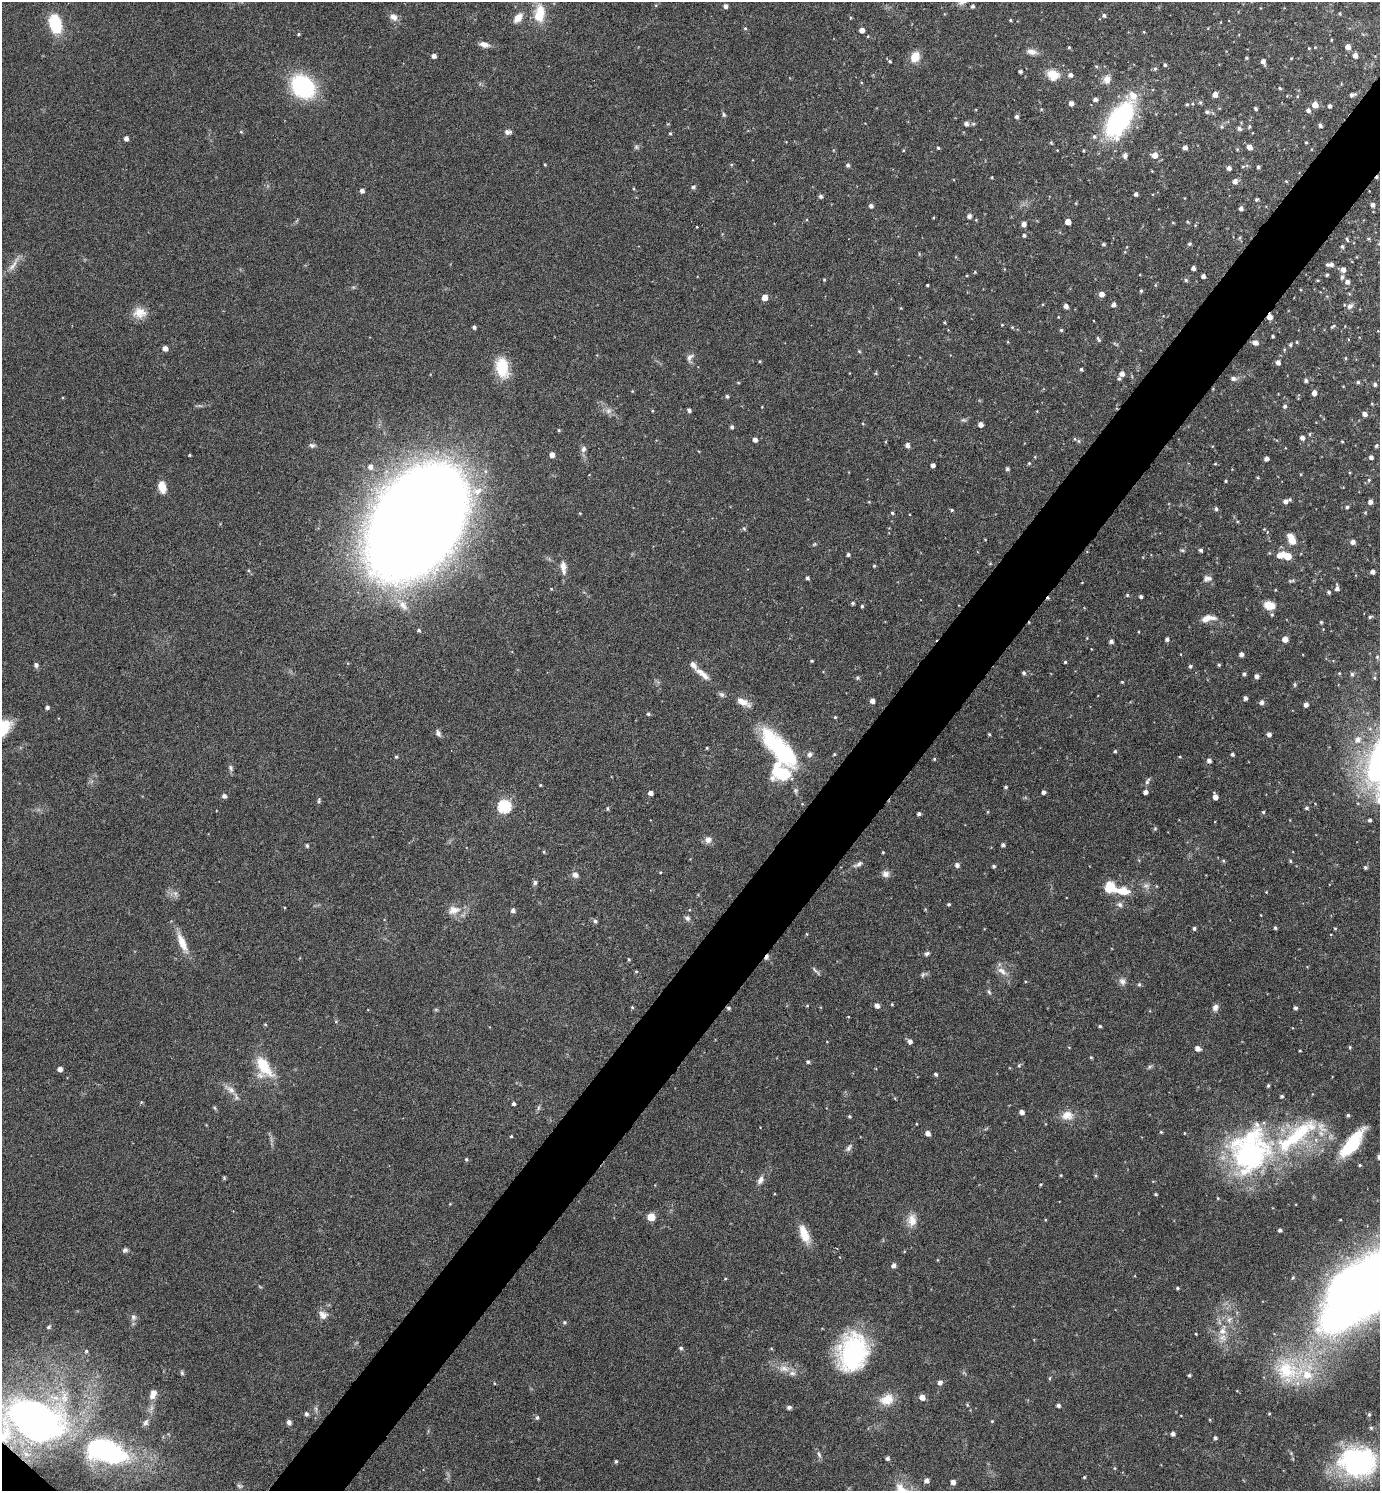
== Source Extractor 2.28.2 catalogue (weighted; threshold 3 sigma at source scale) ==
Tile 10 of 4 x 4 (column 2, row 3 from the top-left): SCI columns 1534-2911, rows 1494-2982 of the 5964 x 5961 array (HDU 1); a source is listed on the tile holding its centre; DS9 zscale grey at full resolution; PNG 1382 x 1493 px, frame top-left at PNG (2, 2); no overlay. Shown black and unused: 5% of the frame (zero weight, under 4 of 8 exposures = <1% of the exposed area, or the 3 px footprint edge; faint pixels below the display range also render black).
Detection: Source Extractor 2.28.2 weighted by HDU 2 'WHT'; one run over the whole footprint, this tile lists its part. Background 0.119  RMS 0.0051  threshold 0.0209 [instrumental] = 3 sigma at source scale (4.09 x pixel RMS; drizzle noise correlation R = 1.36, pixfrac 0.8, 0.05/0.05 arcsec/px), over >= 5 px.
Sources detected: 432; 2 too faint to see at this stretch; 3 cosmic-ray / hot-pixel residue — not listed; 14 inside a brighter listed object's ellipse — not listed separately; the other 413 listed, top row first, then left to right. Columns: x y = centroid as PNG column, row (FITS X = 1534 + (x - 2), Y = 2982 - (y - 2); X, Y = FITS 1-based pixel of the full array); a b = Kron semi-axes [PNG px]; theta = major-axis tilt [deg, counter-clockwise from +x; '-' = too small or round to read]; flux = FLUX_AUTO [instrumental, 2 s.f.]
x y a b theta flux
725 6 4 4 - 1.7
972 6 4 4 - 1
540 13 23 13 84 12
1104 15 4 4 - 1.1
394 17 10 8 -30 2.8
518 18 11 7 51 5
850 18 4 3 - 0.45
1010 20 4 3 - 0.52
55 24 18 11 -77 21
745 28 4 4 - 0.59
862 30 4 4 - 3
298 34 4 4 - 0.55
868 36 4 3 - 0.37
1331 40 3 3 - 0.39
484 44 12 7 -12 2.7
1069 47 4 3 - 0.56
1348 47 4 4 - 3.2
1309 48 4 3 - 0.36
1032 52 14 7 -10 2.8
1355 55 5 4 - 2.4
434 56 4 4 - 2
915 57 10 8 65 7.5
1247 58 4 3 - 0.53
1291 58 4 3 - 0.37
890 61 5 4 - 0.61
1263 61 5 4 - 2
1165 65 4 4 - 0.85
1155 69 6 4 65 0.82
1020 71 3 3 - 1.1
1053 75 14 12 -32 7.8
1070 75 6 5 - 1.6
1107 79 11 9 76 3.4
303 87 18 14 -46 65
1280 88 5 4 - 0.58
1215 95 4 4 - 2.9
1352 95 7 4 20 1.5
1095 100 5 4 - 1.7
1200 102 5 5 - 0.63
1071 103 5 4 - 2.4
1187 104 4 3 - 0.56
1193 104 4 3 - 0.44
1315 105 5 5 - 4.9
1330 106 4 4 - 1.2
1255 108 4 3 - 0.88
1041 109 5 3 - 0.43
1308 110 5 4 - 1.6
1207 112 6 5 - 1.1
724 115 7 5 -86 0.81
1017 116 4 4 - 1.2
1119 119 34 17 60 86
966 124 5 5 - 1.7
973 124 6 5 - 0.75
1320 126 4 4 - 1.1
1249 127 5 4 - 0.67
1239 129 7 6 - 1.1
241 132 5 3 - 0.48
508 132 9 6 -3 1.6
670 133 4 3 - 0.57
1094 137 6 6 - 1.1
126 138 4 4 - 2
1306 142 3 3 - 0.46
1051 143 5 4 - 0.56
636 147 6 6 - 0.95
1249 147 5 4 - 3.2
938 148 4 3 - 0.58
1185 148 4 4 - 2
1125 155 7 5 86 1.8
1155 155 6 5 - 3.9
545 165 4 3 - 0.48
848 165 4 4 - 1.2
1243 166 5 4 - 0.49
1258 167 4 3 - 0.95
1229 168 4 4 - 1.8
992 177 3 3 - 0.46
1235 181 5 5 - 2.3
1286 181 4 3 - 0.42
693 187 5 4 - 1.1
362 191 5 4 - 1.9
1136 194 4 3 - 1.4
820 196 4 4 - 1.3
1256 200 4 3 - 0.66
1373 205 5 4 - 1.6
871 206 5 4 - 1.5
1241 208 4 4 - 1.7
969 216 5 4 - 1.7
1068 222 4 4 - 4
1173 222 5 3 - 0.37
1187 222 5 4 - 0.51
1024 224 4 4 - 2.7
696 227 3 2 - 0.63
1024 235 4 4 - 0.91
1239 238 5 5 - 0.65
1347 239 6 3 -63 0.57
1368 239 5 3 - 0.45
1103 244 3 3 - 0.73
1189 244 5 5 - 0.78
1342 246 4 4 - 0.93
13 265 26 5 55 3.6
1331 265 4 4 - 1.5
1193 268 4 4 - 1.7
1343 269 5 5 - 2.2
975 272 4 4 - 0.44
1327 275 4 3 - 0.59
1203 276 4 4 - 1.7
1342 277 6 5 - 1.2
824 280 4 4 - 0.47
1186 280 5 4 - 0.84
1347 282 5 5 - 1.9
927 285 3 3 - 0.51
1155 285 5 3 - 0.46
1141 291 4 3 - 0.69
1101 294 5 4 - 2.9
764 298 5 4 - 4.5
1113 304 4 4 - 1.9
1066 306 4 4 - 2.1
1350 306 9 7 25 1.7
140 313 17 14 -7 6.1
1270 317 5 5 - 3.3
1333 326 7 3 26 0.64
474 327 4 4 - 1.2
1012 327 4 4 - 0.52
1061 330 4 4 - 0.67
1273 336 3 3 - 0.65
1098 339 7 3 -61 0.8
1297 342 4 4 - 0.45
1255 343 7 5 -17 2.1
1290 345 5 4 - 0.81
165 348 5 4 - 2.8
690 358 14 8 72 2.2
1345 358 5 3 - 0.48
1278 362 5 4 - 2.2
502 368 25 15 -79 14
1081 369 4 3 - 0.79
876 373 6 3 72 0.51
1122 374 5 5 - 2.4
1119 378 5 4 - 0.81
1233 378 7 5 -12 1.6
1306 381 4 4 - 1.1
1358 382 4 4 - 0.84
1375 384 5 4 - 1.2
632 391 4 3 - 0.38
1314 393 4 4 - 2.9
727 396 4 4 - 0.89
1285 406 5 4 - 1.1
689 410 4 4 - 1.4
652 411 4 3 - 0.38
1364 414 5 4 - 2.2
963 420 8 3 -5 0.77
980 425 4 4 - 2.6
732 427 4 4 - 1.1
559 430 4 4 - 0.53
1310 434 5 3 - 0.47
1302 438 5 5 - 1.9
1075 439 5 3 - 0.49
755 440 4 4 - 2.2
1079 441 6 4 -89 0.6
1342 442 3 2 - 0.5
312 445 8 6 -4 1.4
907 445 5 5 - 2
1376 446 5 4 - 0.66
584 449 8 6 65 1.8
190 455 3 3 - 0.45
552 455 4 4 - 3.3
1035 457 4 3 - 0.36
1371 457 4 4 - 1.6
1266 459 4 4 - 2
1029 463 4 4 - 0.5
1215 464 5 3 - 0.43
933 465 4 4 - 1.8
370 467 6 6 - 2.2
1007 469 4 4 - 1
1232 469 3 3 - 0.29
1301 474 4 3 - 0.4
1258 478 4 3 - 0.53
1369 480 4 4 - 0.56
1226 481 3 3 - 0.54
162 487 12 7 -76 6.1
477 491 16 11 14 6.1
1285 501 5 4 - 2.1
1370 502 5 4 - 2.1
1347 507 4 4 - 0.88
1216 509 4 4 - 1.1
952 510 4 3 - 0.6
892 513 4 3 - 0.64
1237 521 5 3 - 0.47
417 522 74 47 55 2300
744 528 6 4 -3 0.63
985 539 4 3 - 0.32
1291 539 12 7 -64 5.4
1353 542 5 5 - 2
814 544 6 4 44 0.61
1182 550 6 5 - 0.69
1201 550 4 3 - 1.3
848 555 4 3 - 1
1279 555 6 6 - 3
1287 556 7 5 -36 9.8
990 563 5 3 - 0.4
874 566 4 3 - 0.58
563 567 18 7 -83 3.8
1372 572 4 4 - 1.9
807 578 4 3 - 1.1
1207 579 11 7 6 2
1291 581 10 3 6 0.77
1082 582 4 2 - 0.26
1337 589 6 4 -89 1.8
1329 592 4 4 - 0.89
1127 595 4 4 - 0.59
1141 597 3 3 - 1.1
853 603 4 4 - 0.88
403 605 18 10 -56 5.7
1268 605 10 7 -53 6.2
862 606 4 4 - 0.69
1272 615 5 5 - 0.83
1370 617 5 4 - 0.84
1208 618 18 7 10 4.6
1321 622 4 3 - 0.62
419 630 5 4 - 0.75
1167 639 4 4 - 1.4
1285 639 4 4 - 5
1111 641 4 4 - 1.5
1241 654 4 4 - 2
1377 657 5 5 - 0.81
812 661 4 3 - 0.56
1065 662 3 3 - 0.64
36 665 6 5 - 1.3
1219 665 4 3 - 0.66
1190 666 5 4 - 0.85
1024 673 5 4 - 0.95
1339 673 3 3 - 0.39
702 674 24 7 -40 4.5
1244 674 4 4 - 1
1352 674 5 5 - 0.92
1257 676 5 4 - 1.8
857 678 5 4 - 0.68
1375 678 5 5 - 0.61
1122 682 4 3 - 0.43
1295 685 6 4 -89 0.62
722 695 8 6 -43 1.2
1245 698 4 4 - 1.3
872 701 4 4 - 2.4
1261 702 5 5 - 1.8
1306 705 4 4 - 2.2
47 707 4 4 - 1.2
648 714 4 4 - 0.84
835 717 4 4 - 0.5
3 726 20 13 -62 10
438 733 8 6 -62 1.6
989 734 4 3 - 0.54
1269 734 4 4 - 1.8
1358 739 9 7 47 3.1
707 748 4 3 - 0.44
779 748 60 21 -49 45
1115 751 3 3 - 0.75
834 754 4 4 - 0.48
1232 754 3 3 - 1
396 757 4 4 - 0.68
1180 757 4 3 - 0.4
934 759 4 4 - 0.49
1209 760 4 4 - 1.9
231 768 9 6 -71 1.2
1147 781 10 4 61 1.2
540 785 3 2 - 0.43
1006 787 4 3 - 0.8
795 790 7 6 - 1.1
1043 792 4 4 - 1.7
1145 792 4 4 - 2.1
650 793 4 4 - 2.2
224 796 5 4 - 1.7
1215 797 6 4 -75 3
319 800 7 4 87 0.83
504 806 6 6 - 59
1306 808 5 5 - 0.87
607 809 4 4 - 0.72
988 812 5 3 - 0.41
1263 812 4 4 - 0.63
919 814 4 3 - 1.2
1370 820 4 3 - 1.1
1155 829 6 3 19 0.58
708 840 9 8 - 2.6
1003 845 4 4 - 1.1
307 846 4 4 - 0.91
544 852 5 3 - 0.46
883 852 3 3 - 0.45
1223 861 5 4 - 0.65
1290 861 4 4 - 0.62
858 864 14 5 27 1.8
957 865 5 5 - 1.8
994 866 4 4 - 0.83
1365 867 5 4 - 0.89
660 872 4 3 - 0.36
885 874 10 9 - 2.3
575 875 7 6 - 2.3
535 882 6 6 - 1.1
1110 887 13 11 -41 11
1123 891 16 9 -8 7.2
1266 892 3 3 - 0.29
949 904 4 3 - 0.67
1120 905 8 7 - 1.5
454 910 18 12 11 5.5
513 910 5 4 - 1.6
1261 915 3 2 - 0.29
687 918 8 6 -42 1.3
595 921 6 5 - 1.2
1194 928 4 4 - 0.98
1275 928 4 3 - 0.83
1335 928 4 4 - 0.44
806 934 4 3 - 0.4
182 943 27 9 -66 7.6
927 953 6 4 31 1.1
629 959 4 4 - 0.51
636 971 5 3 - 0.5
816 971 14 3 -46 1
1002 971 16 8 -40 3.5
923 975 8 4 70 0.87
1122 981 10 8 -68 2.1
1139 984 5 4 - 0.77
989 992 7 4 -63 0.85
892 1004 4 3 - 0.45
807 1006 4 3 - 0.37
877 1006 5 4 - 2.4
632 1007 4 4 - 0.55
1215 1007 9 7 73 2
729 1008 6 4 -15 0.83
1295 1008 4 3 - 1.3
265 1024 4 4 - 0.51
1100 1026 4 3 - 0.71
910 1041 5 4 - 2
1350 1047 5 4 - 0.52
1198 1048 5 5 - 2.6
1300 1051 3 2 - 0.37
1091 1057 4 3 - 0.55
808 1062 4 4 - 0.9
264 1066 32 14 -55 15
1019 1066 5 5 - 0.65
60 1069 4 4 - 2.5
936 1074 4 3 - 0.95
1268 1086 4 3 - 0.7
231 1090 13 8 -34 3.4
141 1102 6 4 -72 0.51
513 1104 4 3 - 1
215 1108 6 4 -70 0.61
538 1108 8 4 71 0.88
1022 1112 4 4 - 2.4
1067 1115 17 13 3 5.4
1348 1115 4 3 - 0.85
850 1116 4 4 - 0.57
916 1124 4 3 - 0.35
1322 1127 20 10 -55 6.6
1161 1132 4 4 - 0.53
928 1133 5 4 - 2.4
511 1136 3 3 - 0.52
1352 1143 32 11 53 26
849 1148 11 6 55 1.6
1250 1151 64 52 65 94
466 1159 5 4 - 0.62
1360 1165 4 3 - 0.54
1061 1175 4 3 - 0.44
1096 1176 4 4 - 0.59
224 1178 5 5 - 0.57
760 1180 11 7 59 2.4
1040 1184 5 3 - 0.46
1156 1194 4 3 - 0.58
651 1217 5 5 - 12
912 1220 16 11 -86 5.6
1280 1230 4 3 - 0.97
804 1234 23 10 -69 8.2
125 1250 7 5 19 1.2
894 1265 5 5 - 1.8
1293 1278 5 4 - 0.63
725 1279 4 3 - 0.43
1177 1288 4 3 - 0.73
1357 1292 75 41 49 540
323 1315 12 10 -34 3.1
133 1317 9 8 - 1.8
564 1322 6 4 21 0.7
48 1327 6 4 28 0.63
1223 1330 17 11 70 6.9
1196 1334 3 2 - 0.43
681 1348 5 5 - 0.96
86 1351 4 4 - 0.65
853 1352 43 33 75 55
783 1369 14 9 -6 4.4
1287 1370 51 31 -4 39
182 1373 6 5 - 0.81
1189 1375 3 3 - 0.77
1050 1378 5 3 - 0.48
940 1382 5 5 - 1.9
153 1394 11 7 73 3.3
922 1397 5 5 - 3.7
887 1400 18 13 19 7.5
1058 1405 4 4 - 1.4
789 1407 6 5 - 1
306 1414 6 6 - 1.1
1369 1414 5 4 - 0.77
537 1418 5 5 - 1.1
35 1420 42 29 -28 240
992 1421 4 3 - 0.43
146 1422 9 6 55 1.4
289 1422 5 5 - 1.5
1371 1428 5 4 - 0.81
1173 1434 4 4 - 1.6
4 1435 29 16 59 16
1215 1438 4 4 - 1
106 1451 49 27 -15 81
819 1454 9 5 -64 1.3
887 1458 4 4 - 1.3
616 1461 4 4 - 0.75
1358 1461 39 31 -2 74
1115 1468 5 3 - 0.46
1084 1477 3 3 - 0.55
926 1481 5 4 - 2.1
953 1482 4 4 - 2.5
239 1486 8 5 -25 0.98
Overlapping masked pixels (flux is a lower limit): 5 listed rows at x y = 1270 317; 729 1008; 35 1420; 4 1435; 106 1451
Isophote crosses this tile's border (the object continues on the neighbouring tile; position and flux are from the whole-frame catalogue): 4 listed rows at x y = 3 726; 1357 1292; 35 1420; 4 1435